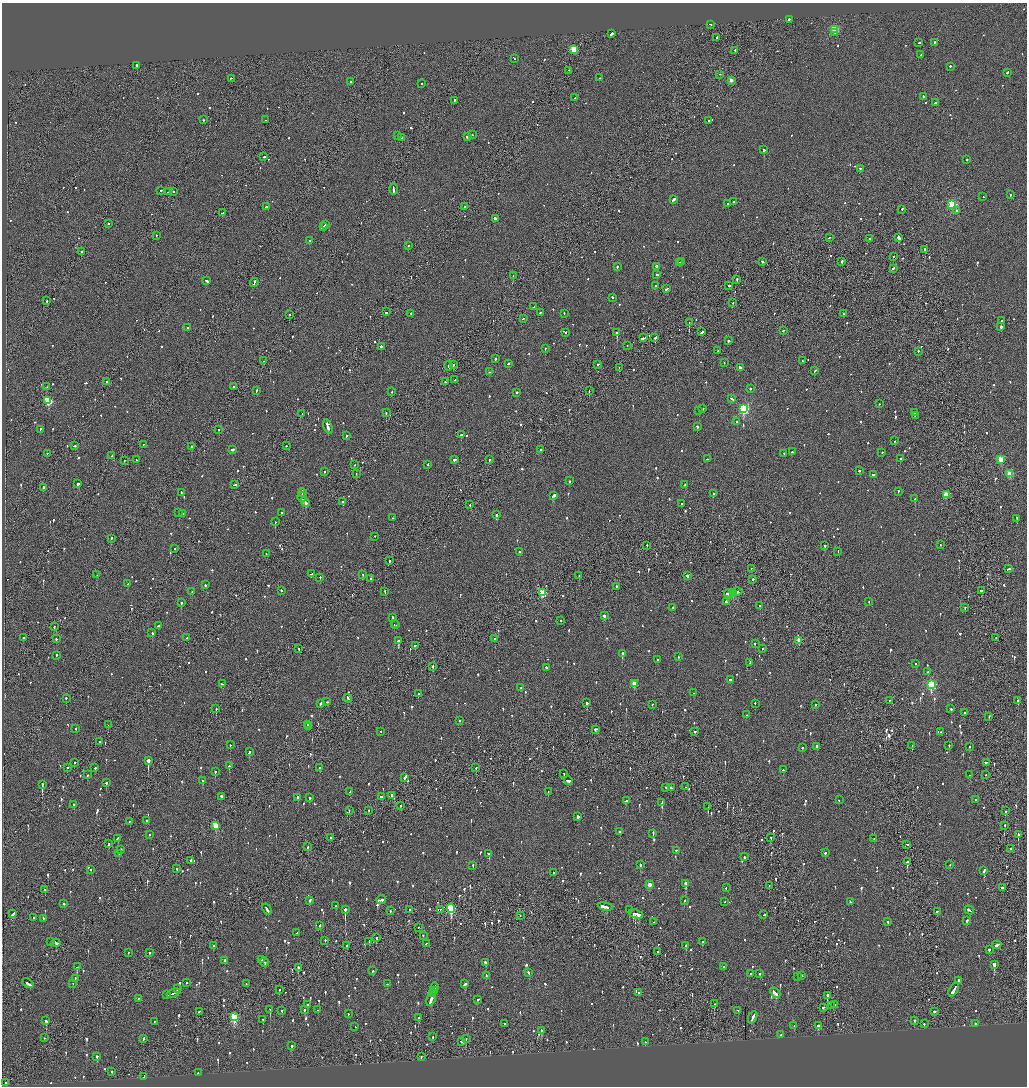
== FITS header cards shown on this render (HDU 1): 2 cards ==
NAXIS1  =                 2050
NAXIS2  =                 2168

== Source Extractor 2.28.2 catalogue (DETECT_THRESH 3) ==
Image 2050 x 2168 px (HDU 1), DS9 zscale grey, zoomed out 1/2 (1 PNG px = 2 x 2 image px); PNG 1029 x 1088 px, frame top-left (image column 2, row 2168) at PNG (2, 3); each listed source drawn as its Kron ellipse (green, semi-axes under 4 px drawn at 4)
Background -0.069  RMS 0.063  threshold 0.188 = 3 sigma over >= 5 px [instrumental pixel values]
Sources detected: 1326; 63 cannot appear on this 1/2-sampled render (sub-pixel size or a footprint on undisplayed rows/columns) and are neither listed nor drawn; of the other 1263, the 500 brightest by FLUX_AUTO listed and drawn (763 fainter detections omitted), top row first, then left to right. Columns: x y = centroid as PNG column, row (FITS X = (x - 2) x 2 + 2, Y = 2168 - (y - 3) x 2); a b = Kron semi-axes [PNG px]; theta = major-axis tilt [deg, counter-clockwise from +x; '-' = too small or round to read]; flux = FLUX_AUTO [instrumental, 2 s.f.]
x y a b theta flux
790 20 3 2 - 260
710 25 2 2 - 200
835 30 3 3 - 760
835 33 2 2 - 76
612 34 3 2 - 340
717 38 2 1 - 84
918 43 3 2 - 89
934 43 2 2 - 100
574 50 3 3 - 560
735 51 2 1 - 59
921 55 3 2 - 100
514 59 3 2 - 130
137 66 2 1 - 1300
950 67 2 2 - 170
569 71 2 1 - 210
1007 73 3 2 - 84
720 75 2 2 - 71
599 78 2 2 - 55
231 79 2 1 - 260
731 81 2 2 - 95
351 82 2 2 - 74
422 84 2 2 - 68
923 97 2 2 - 83
575 98 2 2 - 81
454 101 3 2 - 92
935 103 3 2 - 340
203 120 2 1 - 110
266 120 2 2 - 140
708 121 2 1 - 95
472 135 2 2 - 69
397 136 2 1 - 240
467 137 3 2 - 250
401 138 2 2 - 61
764 150 2 2 - 440
264 157 2 2 - 160
967 160 2 2 - 78
860 169 2 2 - 61
393 189 6 1 90 210
160 191 3 1 - 280
168 192 2 1 - 95
173 192 2 2 - 170
1011 195 2 2 - 170
983 197 2 1 - 98
673 200 4 2 - 410
733 202 2 2 - 98
728 204 2 2 - 180
952 205 3 3 - 1100
266 207 2 2 - 92
465 207 2 1 - 67
902 210 2 2 - 67
957 211 2 2 - 250
222 213 3 1 - 180
495 219 3 2 - 1000
109 224 2 2 - 73
326 225 2 2 - 340
323 227 3 2 - 280
156 236 2 1 - 82
829 238 2 2 - 160
899 238 3 2 - 930
870 239 2 2 - 58
309 241 2 2 - 120
408 246 2 2 - 65
925 250 2 2 - 530
81 252 2 2 - 670
893 257 2 1 - 54
682 262 3 2 - 95
762 262 3 2 - 95
841 262 2 2 - 270
679 263 3 1 - 73
617 267 2 2 - 92
656 267 2 2 - 460
893 269 3 1 - 110
656 275 3 2 - 140
513 276 2 1 - 57
737 280 2 1 - 100
206 281 3 2 - 230
254 283 4 2 - 130
655 286 2 2 - 160
729 286 2 2 - 180
666 289 3 2 - 160
612 298 3 2 - 74
47 301 2 2 - 200
733 303 2 1 - 72
534 307 2 2 - 56
387 312 3 2 - 78
540 313 2 2 - 82
411 314 2 2 - 74
564 314 2 2 - 69
844 314 3 2 - 83
289 315 2 2 - 160
523 319 2 2 - 74
1001 321 2 2 - 140
689 323 2 1 - 500
1001 327 2 2 - 620
187 328 2 2 - 71
784 331 2 1 - 120
702 332 4 2 - 230
566 333 2 2 - 80
617 333 2 2 - 2000
643 338 3 2 - 280
655 338 2 2 - 280
728 341 2 2 - 190
627 346 2 1 - 91
381 347 2 2 - 130
545 349 2 2 - 60
718 351 2 2 - 72
918 352 2 2 - 57
495 359 2 2 - 210
264 361 2 1 - 86
803 361 2 2 - 57
724 363 2 2 - 76
508 364 2 2 - 100
453 365 2 2 - 130
598 365 2 2 - 82
448 366 4 2 - 230
619 368 3 1 - 150
740 368 4 2 - 180
815 371 3 2 - 100
489 372 2 2 - 160
454 380 2 2 - 60
106 382 2 1 - 110
445 382 2 2 - 68
47 387 2 2 - 63
233 387 2 2 - 260
750 389 2 2 - 85
256 391 3 2 - 100
589 391 2 1 - 85
392 392 2 2 - 94
517 393 2 2 - 180
732 399 3 2 - 140
48 401 3 3 - 630
879 404 2 2 - 110
703 409 2 2 - 71
744 409 4 3 - 1700
699 411 2 1 - 99
386 413 2 2 - 110
914 413 2 2 - 94
302 414 2 2 - 57
915 416 4 2 - 150
737 422 2 2 - 79
328 427 7 2 -71 340
697 427 2 2 - 180
40 430 2 2 - 67
219 430 2 2 - 78
461 435 2 2 - 200
346 436 2 2 - 140
894 441 2 2 - 55
143 445 2 1 - 200
74 446 3 2 - 90
286 446 2 2 - 73
192 447 2 1 - 290
232 450 3 2 - 120
541 450 2 2 - 71
792 452 2 2 - 120
882 453 2 2 - 59
47 454 2 1 - 65
784 454 2 2 - 56
112 456 3 2 - 86
707 459 2 2 - 58
900 459 2 2 - 230
136 460 2 2 - 58
455 460 4 2 - 99
489 460 2 2 - 110
1001 460 3 3 - 390
124 461 2 2 - 91
354 465 2 1 - 57
428 465 2 2 - 89
860 471 2 2 - 170
324 472 2 2 - 64
356 474 2 1 - 78
1010 474 3 3 - 300
874 475 3 2 - 220
569 481 2 2 - 91
77 484 2 2 - 390
234 485 3 2 - 250
685 485 2 2 - 65
43 488 2 2 - 100
898 492 2 2 - 68
181 493 3 2 - 61
302 493 4 2 - 210
713 494 2 2 - 200
946 495 3 3 - 330
553 496 4 2 - 530
302 498 5 2 - 210
915 499 2 2 - 120
305 502 5 2 - 220
343 502 2 2 - 410
682 504 2 2 - 100
470 505 2 2 - 56
179 513 3 2 - 250
281 513 2 2 - 55
182 514 2 2 - 150
497 515 2 2 - 390
392 518 2 2 - 73
1017 519 4 2 - 150
275 522 2 2 - 110
375 537 2 2 - 54
112 539 2 2 - 530
940 545 2 2 - 81
647 546 2 1 - 110
825 546 2 2 - 470
175 549 2 2 - 54
520 552 2 2 - 59
838 552 2 2 - 150
266 554 2 1 - 110
389 561 2 2 - 80
751 569 2 1 - 91
1008 569 4 2 - 210
312 574 3 2 - 100
97 575 2 1 - 78
363 575 2 2 - 63
579 576 2 1 - 79
687 576 2 2 - 500
320 578 2 2 - 170
371 579 2 1 - 67
753 580 2 2 - 85
127 584 2 2 - 120
205 585 2 2 - 120
616 587 2 2 - 76
281 591 2 2 - 230
982 591 4 2 - 120
192 592 2 1 - 72
385 592 2 2 - 100
737 592 5 2 - 280
542 593 3 3 - 570
729 594 5 2 - 380
733 594 3 2 - 220
726 602 2 2 - 90
869 602 2 1 - 76
181 603 2 2 - 190
760 606 2 2 - 110
673 608 2 2 - 87
965 608 2 1 - 81
604 616 2 2 - 300
392 618 3 2 - 100
561 621 2 2 - 73
394 624 2 1 - 160
396 625 2 2 - 81
158 626 3 2 - 80
54 627 2 2 - 120
152 633 2 2 - 240
23 638 2 2 - 110
186 638 3 2 - 170
996 638 2 2 - 60
56 639 2 2 - 94
495 639 2 2 - 110
398 641 3 2 - 690
799 641 3 2 - 200
755 644 2 2 - 95
415 646 2 2 - 73
298 649 2 1 - 240
762 649 2 1 - 67
622 654 2 2 - 620
56 656 2 2 - 92
678 657 2 2 - 61
657 660 2 2 - 67
750 663 3 2 - 80
916 664 3 2 - 110
433 667 2 2 - 190
546 668 2 2 - 110
928 672 2 2 - 61
731 680 3 2 - 100
222 684 3 2 - 99
634 684 3 2 - 210
931 685 4 3 - 1200
520 688 2 2 - 56
693 693 2 2 - 60
418 694 2 2 - 62
66 699 2 2 - 210
348 699 4 2 - 160
889 701 2 1 - 60
1018 701 2 2 - 170
327 702 3 2 - 180
587 703 2 2 - 710
320 704 3 2 - 270
755 704 2 2 - 56
652 705 2 2 - 54
815 705 2 2 - 70
216 709 2 2 - 110
951 709 2 2 - 180
965 713 2 2 - 57
747 715 2 1 - 60
989 717 2 1 - 83
459 721 2 2 - 68
108 725 2 1 - 56
308 725 2 2 - 73
308 727 2 1 - 250
76 729 2 2 - 160
596 730 2 2 - 250
381 732 2 2 - 58
695 732 2 2 - 99
940 732 2 2 - 96
100 742 3 2 - 76
230 745 2 2 - 56
912 746 2 2 - 170
949 746 2 2 - 55
817 747 2 2 - 99
969 747 2 2 - 75
802 748 2 2 - 81
249 752 3 2 - 150
148 761 3 2 - 2900
75 763 2 2 - 63
986 763 2 2 - 71
229 766 2 2 - 670
67 768 2 2 - 140
95 768 2 2 - 64
320 768 2 2 - 100
476 768 2 1 - 250
783 770 2 2 - 99
215 772 2 2 - 170
564 774 2 2 - 120
87 775 2 2 - 67
970 775 2 1 - 62
985 775 2 1 - 86
405 778 4 2 - 480
203 781 2 2 - 170
568 781 4 2 - 170
106 783 2 2 - 110
42 785 3 2 - 320
685 787 2 1 - 270
666 788 2 2 - 57
671 788 2 2 - 110
350 792 2 2 - 56
548 792 2 2 - 80
392 796 3 1 - 140
221 797 2 2 - 160
381 797 3 2 - 83
298 798 2 2 - 160
309 798 3 2 - 140
839 800 2 2 - 120
976 800 2 2 - 99
626 801 3 2 - 110
662 803 4 2 - 590
74 805 2 2 - 240
401 806 2 2 - 98
708 807 2 1 - 150
349 811 2 1 - 64
369 811 2 1 - 69
1005 811 2 2 - 58
578 817 2 2 - 120
147 821 2 2 - 67
129 822 2 1 - 77
216 826 3 3 - 420
1005 826 2 1 - 68
620 832 2 2 - 85
653 834 3 2 - 170
149 835 2 2 - 68
1018 835 2 2 - 410
331 838 2 1 - 66
771 838 2 2 - 130
117 839 3 2 - 120
874 839 2 2 - 61
109 844 2 2 - 96
907 845 2 2 - 75
308 847 2 2 - 260
1010 849 2 2 - 77
121 850 2 2 - 220
676 851 2 2 - 110
825 853 2 2 - 160
119 854 2 2 - 57
489 854 2 2 - 150
744 857 3 2 - 200
191 861 2 2 - 110
907 862 3 2 - 370
640 865 2 2 - 150
950 865 2 2 - 67
473 866 2 1 - 81
177 869 2 2 - 89
91 870 2 2 - 62
984 871 3 2 - 92
553 873 2 2 - 57
686 884 3 2 - 520
649 885 3 2 - 120
769 886 2 1 - 62
726 888 2 2 - 58
1002 888 3 2 - 110
45 890 2 2 - 61
381 900 5 2 - 420
310 901 3 2 - 110
684 901 2 2 - 63
724 902 2 2 - 57
850 902 3 2 - 110
64 904 2 2 - 360
336 906 2 1 - 360
605 907 7 2 -13 270
267 909 6 2 -60 250
451 909 4 3 - 910
345 910 3 2 - 1100
410 910 2 2 - 77
440 910 2 1 - 69
629 910 2 2 - 91
969 910 5 2 - 140
390 911 2 2 - 56
937 912 2 2 - 61
13 914 4 2 - 200
636 914 7 3 -24 450
764 915 3 2 - 67
520 916 2 1 - 71
34 918 3 2 - 82
43 919 2 2 - 100
967 921 3 2 - 81
654 922 2 1 - 71
888 922 2 2 - 99
320 926 2 2 - 76
418 928 2 1 - 100
297 933 2 2 - 55
423 936 2 2 - 64
377 938 2 1 - 640
325 941 3 2 - 110
51 942 3 2 - 83
369 942 2 1 - 150
702 942 3 2 - 63
56 943 4 2 - 170
426 944 2 2 - 72
997 945 4 2 - 140
213 946 2 2 - 68
347 946 2 2 - 150
686 946 2 2 - 350
989 950 2 2 - 160
657 952 2 1 - 56
128 953 2 1 - 55
149 953 2 2 - 74
262 960 2 1 - 88
225 961 2 2 - 81
264 962 5 2 - 190
485 963 2 2 - 170
994 965 3 2 - 1100
77 967 3 3 - 460
724 967 2 2 - 86
298 968 2 2 - 310
372 971 2 2 - 82
529 973 3 2 - 100
751 974 2 2 - 270
760 974 2 2 - 60
486 976 2 2 - 55
801 976 2 2 - 79
798 977 2 2 - 83
75 979 2 2 - 58
959 981 2 2 - 300
186 983 2 2 - 190
28 984 6 2 -34 290
73 984 2 2 - 56
246 984 2 1 - 72
387 984 2 1 - 54
465 984 4 2 - 110
435 988 5 2 - 200
177 989 2 2 - 61
279 990 2 1 - 250
954 990 8 2 61 670
433 991 2 1 - 73
638 993 2 1 - 180
775 993 6 2 -46 230
173 994 7 2 23 250
433 994 4 2 - 180
167 995 2 2 - 100
827 996 3 2 - 140
431 998 9 2 73 430
138 999 3 2 - 71
477 1000 2 2 - 67
714 1004 3 2 - 230
307 1005 2 2 - 250
834 1005 3 2 - 120
831 1006 4 2 - 150
823 1008 3 2 - 74
270 1010 2 1 - 96
305 1010 2 2 - 72
318 1010 2 2 - 69
282 1011 2 2 - 77
738 1011 2 1 - 140
199 1012 2 2 - 58
935 1012 3 2 - 140
348 1014 2 2 - 96
234 1017 4 3 - 810
418 1018 2 2 - 150
753 1018 6 2 65 210
263 1020 2 2 - 130
46 1021 3 2 - 170
914 1021 2 2 - 100
154 1022 2 1 - 230
504 1024 2 2 - 54
924 1024 2 2 - 230
975 1024 2 2 - 69
794 1026 2 2 - 100
818 1026 3 3 - 130
355 1027 2 2 - 71
541 1031 2 2 - 130
781 1035 2 2 - 83
433 1037 2 2 - 140
45 1038 2 1 - 73
143 1039 3 2 - 110
466 1039 2 1 - 95
461 1042 3 2 - 84
645 1042 2 2 - 130
292 1046 2 2 - 310
97 1057 2 2 - 80
421 1057 2 1 - 130
112 1072 2 2 - 59
198 1073 2 2 - 62
144 1077 3 2 - 100
6 1083 2 1 - 61
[763 fainter detections neither listed nor drawn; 63 sub-pixel or undisplayed-footprint detections neither listed nor drawn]